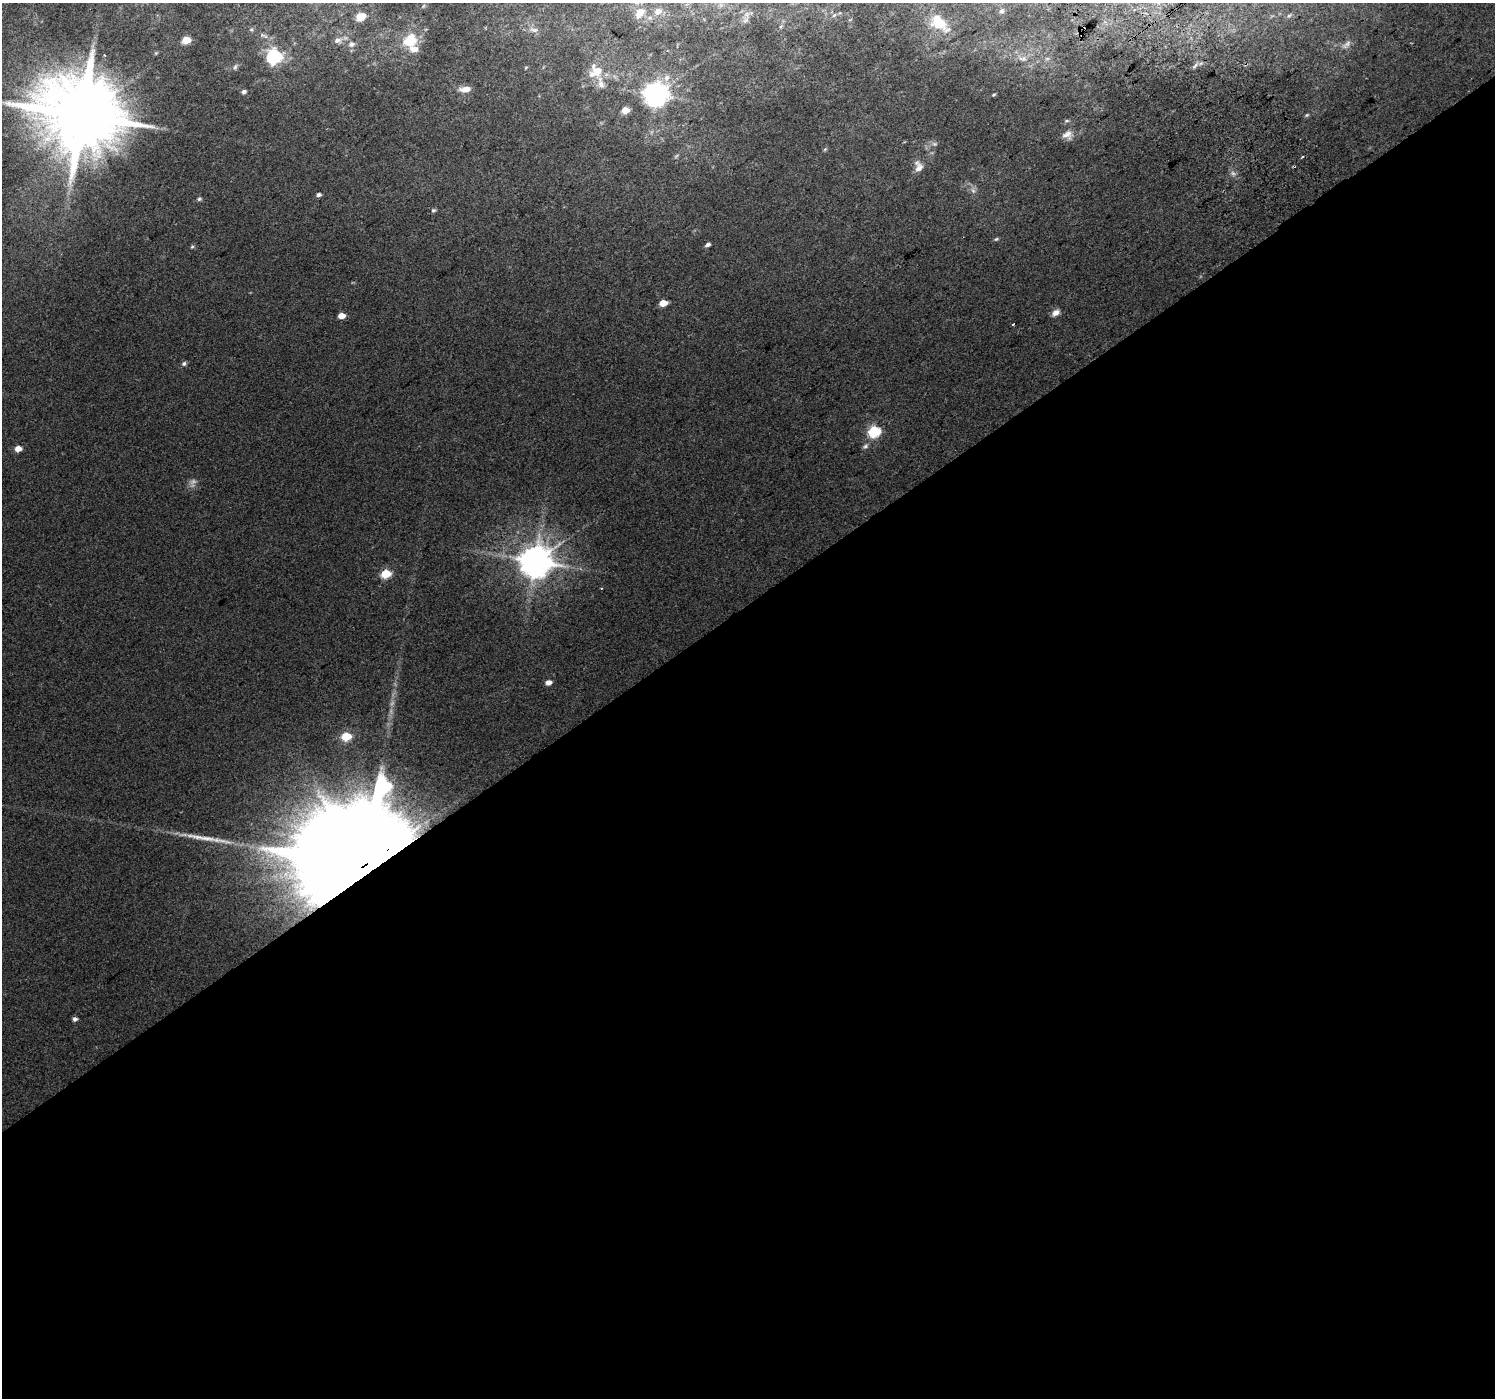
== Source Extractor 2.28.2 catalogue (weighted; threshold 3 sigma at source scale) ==
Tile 15 of 4 x 4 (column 3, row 4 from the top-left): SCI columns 3027-4519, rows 224-1619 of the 6047 x 5969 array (HDU 1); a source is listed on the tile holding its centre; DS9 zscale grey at full resolution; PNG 1497 x 1400 px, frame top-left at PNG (2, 3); no overlay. Shown black and unused: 57% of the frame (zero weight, under 2 of 3 exposures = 2% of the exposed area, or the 3 px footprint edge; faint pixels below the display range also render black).
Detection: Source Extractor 2.28.2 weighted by HDU 2 'WHT'; one run over the whole footprint, this tile lists its part. Background 0.0682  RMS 0.014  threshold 0.0614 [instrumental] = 3 sigma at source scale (4.5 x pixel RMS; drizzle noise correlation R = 1.50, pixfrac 1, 0.0396/0.0396 arcsec/px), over >= 5 px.
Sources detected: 69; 6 too faint to see at this stretch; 3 cosmic-ray / hot-pixel residue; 1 long thin detection or spike segment (spike, bleed or trail) — not listed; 2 inside a brighter listed object's ellipse — not listed separately; the other 57 listed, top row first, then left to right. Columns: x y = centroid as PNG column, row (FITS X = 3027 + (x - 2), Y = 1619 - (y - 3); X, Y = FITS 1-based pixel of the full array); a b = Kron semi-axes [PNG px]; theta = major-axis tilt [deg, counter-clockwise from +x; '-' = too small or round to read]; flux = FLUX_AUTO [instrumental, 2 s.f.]
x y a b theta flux
423 6 6 3 70 1.3
658 11 9 7 29 10
1001 11 7 6 - 3.4
640 13 15 10 51 16
834 15 7 4 44 2.1
1289 16 6 4 3 2.1
361 17 10 8 28 15
746 20 11 6 52 6.1
939 23 25 14 -41 33
781 27 7 4 45 2.1
251 29 6 5 - 2.3
534 30 13 6 -12 6.3
262 35 10 5 -25 4.1
186 40 6 5 - 37
338 40 11 7 2 6.4
410 41 18 15 31 36
351 44 9 6 22 5
1346 44 15 6 42 5.9
156 53 5 4 - 1.4
274 57 7 6 - 300
1023 59 13 7 -3 7.2
1195 65 11 4 57 3.6
235 67 9 5 73 3.1
526 67 6 3 20 1.2
596 71 16 15 - 27
666 78 11 8 59 7.1
465 89 14 7 5 12
244 92 6 4 21 3.5
655 95 8 8 - 1400
994 95 5 3 - 1.6
625 110 5 5 - 21
81 115 24 21 -1 17000
1307 115 5 4 - 1.8
1067 121 7 4 18 2.2
1067 135 13 11 22 11
825 149 6 4 44 1.7
918 167 16 10 -87 11
319 195 5 4 - 3.7
199 199 6 5 - 2.4
433 210 6 5 - 2.3
996 239 6 4 22 1.9
707 245 6 4 27 4.2
192 247 5 4 - 1.7
663 303 6 4 12 23
1056 313 10 6 29 8
341 316 5 4 - 15
1013 324 3 3 - 5.2
184 363 6 6 - 3.1
874 431 7 6 - 150
865 446 8 6 30 3.7
18 449 5 5 - 14
535 561 10 9 - 3200
386 574 6 5 - 58
548 683 6 4 12 8.8
346 736 6 5 - 57
363 865 52 24 35 93000
75 1019 5 5 - 4.1
Overlapping masked pixels (flux is a lower limit): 1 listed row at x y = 363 865
Isophote crosses this tile's border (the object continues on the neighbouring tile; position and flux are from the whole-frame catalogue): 1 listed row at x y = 81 115